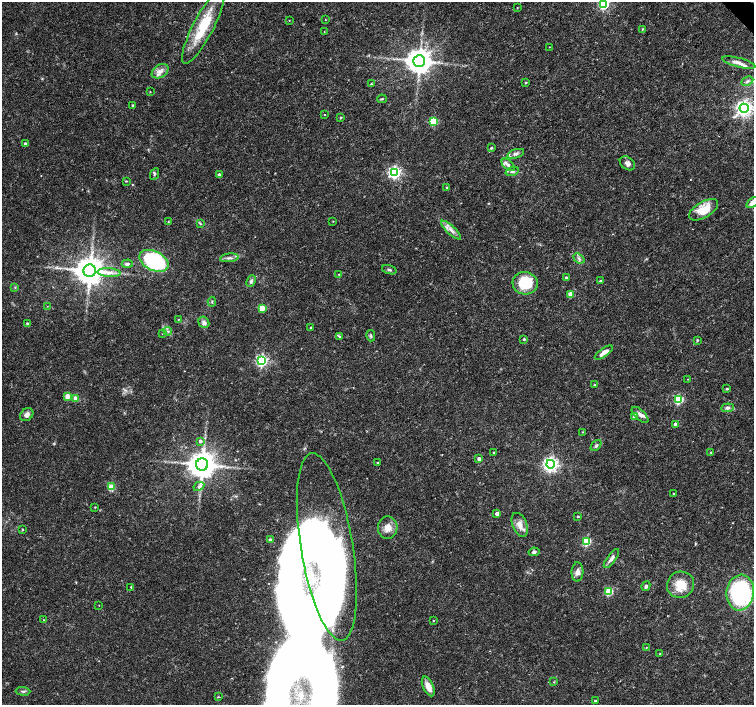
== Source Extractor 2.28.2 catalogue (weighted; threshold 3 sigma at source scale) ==
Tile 10 of 4 x 4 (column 2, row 3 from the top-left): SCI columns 1513-3015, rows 1622-3027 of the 6023 x 5990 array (HDU 1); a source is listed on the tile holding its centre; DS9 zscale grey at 2 x 2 block average (1 PNG px = mean of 2 x 2 image px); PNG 756 x 707 px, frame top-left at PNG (2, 2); each listed source drawn as its Kron ellipse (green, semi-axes under 4 px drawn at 4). Shown black and unused: <1% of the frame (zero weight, under 3 of 4 exposures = <1% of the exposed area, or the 3 px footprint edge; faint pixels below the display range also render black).
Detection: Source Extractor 2.28.2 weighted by HDU 2 'WHT'; one run over the whole footprint, this tile lists its part. Background 0.0191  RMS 0.0019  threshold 0.00846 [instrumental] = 3 sigma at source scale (4.5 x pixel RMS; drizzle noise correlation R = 1.50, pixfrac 1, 0.0396/0.0396 arcsec/px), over >= 5 px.
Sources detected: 126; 4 inside a brighter object's white glare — neither listed nor drawn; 5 inside a brighter listed object's ellipse — not listed separately; the other 117 listed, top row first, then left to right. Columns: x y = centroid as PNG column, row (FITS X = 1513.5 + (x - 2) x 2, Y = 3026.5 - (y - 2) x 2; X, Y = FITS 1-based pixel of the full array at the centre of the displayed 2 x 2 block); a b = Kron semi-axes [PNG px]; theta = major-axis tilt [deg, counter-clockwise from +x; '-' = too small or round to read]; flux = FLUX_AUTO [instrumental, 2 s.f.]
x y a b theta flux
603 4 4 4 - 56
517 8 2 2 - 0.22
289 20 2 2 - 0.2
325 20 2 2 - 0.18
203 27 41 10 63 19
642 29 3 2 - 0.31
324 32 2 2 - 0.25
550 47 2 2 - 0.21
419 61 6 5 - 640
739 62 17 4 -14 2.8
160 71 9 6 35 2.6
747 81 6 3 29 0.94
525 83 3 2 - 0.41
371 84 2 2 - 0.39
150 92 2 2 - 0.25
382 99 5 3 - 0.44
132 105 4 3 - 0.39
744 108 4 4 - 180
324 114 2 2 - 0.5
341 118 3 2 - 0.53
433 121 3 3 - 22
25 144 3 3 - 0.93
491 148 3 2 - 0.72
516 154 9 4 18 1.7
627 163 8 6 -37 2.1
508 165 8 4 -43 1.6
512 171 7 4 18 0.98
394 173 4 4 - 89
155 174 6 3 64 0.71
219 175 3 3 - 1.1
126 181 3 2 - 0.28
447 188 2 2 - 0.8
753 202 7 4 37 3.4
704 210 16 8 30 10
168 221 3 2 - 0.28
333 221 2 2 - 0.22
200 223 4 3 - 0.48
451 230 13 4 -42 2.6
229 258 9 4 7 1.4
579 258 6 3 -38 1.1
154 261 15 9 -26 56
127 264 5 4 - 0.99
389 270 7 3 -18 0.83
90 271 6 6 - 830
109 273 11 4 -4 2.7
339 274 3 2 - 0.32
566 277 3 3 - 0.6
251 281 6 4 66 1.1
600 281 3 3 - 0.38
525 283 12 11 - 18
15 287 3 2 - 0.33
570 294 3 3 - 6.4
212 302 5 2 - 0.44
47 306 2 2 - 0.17
262 308 3 3 - 11
179 319 3 2 - 0.22
204 322 6 5 - 1.6
27 323 3 3 - 0.47
311 327 4 2 - 0.27
168 331 4 2 - 0.66
162 334 2 2 - 0.16
371 336 6 3 -76 0.58
339 337 3 2 - 0.63
524 339 2 2 - 0.6
697 340 4 3 - 0.41
604 352 10 4 35 2.9
262 361 4 4 - 75
688 379 2 2 - 0.2
594 385 2 2 - 0.45
727 389 3 3 - 0.42
68 396 3 3 - 6.1
76 398 3 3 - 7.7
678 399 3 3 - 36
727 408 6 4 6 1.3
27 415 7 5 41 2
640 415 10 5 -43 1.8
634 416 3 3 - 3
675 424 3 3 - 1.5
582 432 3 2 - 0.24
200 441 3 3 - 1.2
596 446 6 4 49 0.94
494 452 2 2 - 0.34
711 452 3 2 - 0.26
479 459 3 2 - 1.9
378 463 3 2 - 0.5
202 464 6 6 - 780
550 464 4 4 - 140
199 486 6 4 29 1.3
111 487 3 3 - 16
673 494 3 2 - 0.4
95 507 2 2 - 0.29
497 514 3 3 - 3
578 517 3 2 - 0.44
520 525 12 7 -67 3.9
388 528 11 9 86 4.2
22 530 3 2 - 0.39
270 539 4 3 - 0.5
587 541 3 3 - 26
327 547 95 26 -81 170
534 552 5 4 - 1
611 559 11 4 54 1.9
577 572 9 6 88 2.2
680 585 14 13 - 8.6
646 586 5 4 - 0.97
131 587 4 2 - 0.44
609 591 3 3 - 24
740 593 18 13 82 78
99 605 2 2 - 0.19
44 620 2 2 - 0.21
433 620 2 2 - 0.34
646 647 3 2 - 0.28
660 654 3 2 - 0.31
554 682 3 2 - 0.32
428 686 10 5 -65 4.6
23 691 7 3 -2 0.8
218 697 3 2 - 0.3
595 701 2 2 - 0.51
Isophote crosses this tile's border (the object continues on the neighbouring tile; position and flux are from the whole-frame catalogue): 2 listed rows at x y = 603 4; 753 202
Diffuse or blended objects may show on this block-average render without a row.